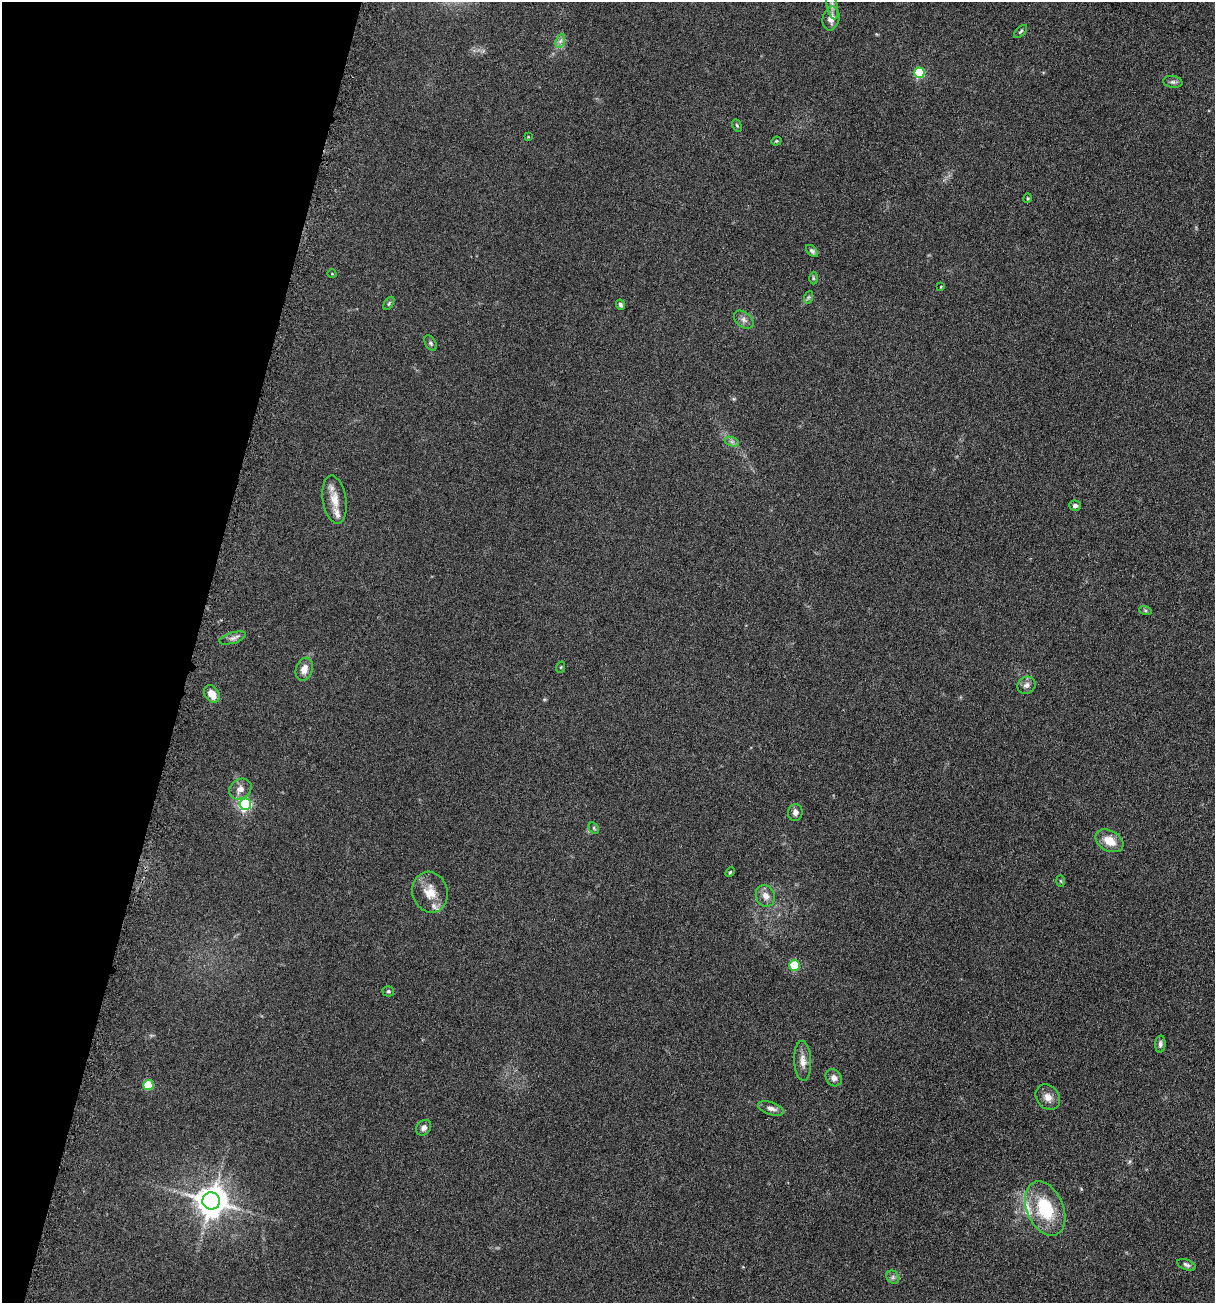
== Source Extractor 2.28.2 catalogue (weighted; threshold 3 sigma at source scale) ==
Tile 9 of 4 x 4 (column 1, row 3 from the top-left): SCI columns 781-1993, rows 1607-2907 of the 5918 x 5679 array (HDU 1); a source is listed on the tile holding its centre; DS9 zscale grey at full resolution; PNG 1217 x 1305 px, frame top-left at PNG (2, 2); each listed source drawn as its Kron ellipse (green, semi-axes under 4 px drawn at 4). Shown black and unused: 16% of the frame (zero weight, under 4 of 7 exposures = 19% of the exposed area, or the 3 px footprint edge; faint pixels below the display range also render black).
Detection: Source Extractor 2.28.2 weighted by HDU 2 'WHT'; one run over the whole footprint, this tile lists its part. Background 0.111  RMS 0.0057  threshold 0.0234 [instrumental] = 3 sigma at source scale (4.09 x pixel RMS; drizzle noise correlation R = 1.36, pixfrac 0.8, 0.05/0.05 arcsec/px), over >= 5 px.
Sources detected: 53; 3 inside a brighter listed object's ellipse — not listed separately; the other 50 listed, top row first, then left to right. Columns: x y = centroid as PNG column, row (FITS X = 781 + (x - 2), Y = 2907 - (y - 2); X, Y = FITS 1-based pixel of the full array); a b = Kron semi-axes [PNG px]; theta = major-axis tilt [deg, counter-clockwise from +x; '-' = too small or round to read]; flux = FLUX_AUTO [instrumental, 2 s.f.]
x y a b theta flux
832 5 15 5 -79 2.1
831 18 12 8 78 4
1021 31 8 3 45 0.74
560 41 7 4 70 1.4
919 73 5 5 - 35
1173 82 9 6 -8 1.5
737 125 6 4 -63 0.7
528 137 4 2 - 0.33
776 141 5 4 - 0.57
1028 198 5 3 - 0.48
812 251 7 4 -45 1.1
332 274 4 3 - 0.37
813 278 6 4 -89 0.66
941 287 4 2 - 0.34
809 297 6 4 71 0.81
389 303 7 3 55 0.73
620 305 5 4 - 1.2
744 320 11 7 -40 2.2
430 343 8 5 -59 0.98
732 442 7 4 -19 1.2
334 500 24 12 -81 7.7
1075 505 6 5 - 1.7
1145 610 6 4 -19 0.71
233 638 13 5 16 2
561 667 6 3 72 0.47
304 669 12 8 72 4
1026 685 9 8 - 2.3
212 694 9 7 -56 5.9
240 789 12 9 35 3.6
245 804 6 6 - 77
795 812 8 7 - 2.3
594 828 6 4 -61 0.74
1109 841 15 10 -29 7.9
730 872 5 3 - 0.52
1061 881 5 3 - 0.51
430 892 20 17 -73 9.1
765 896 11 9 -66 3.7
794 965 5 5 - 27
388 991 6 5 - 0.93
1160 1044 8 5 86 1.4
803 1061 20 8 -87 4.2
834 1078 9 7 -54 2.5
148 1085 5 5 - 22
1048 1097 14 11 -51 3.9
771 1108 13 6 -18 2.7
424 1128 8 7 - 2.4
211 1201 9 8 - 900
1045 1209 29 18 -67 27
1186 1265 10 5 -22 1.5
893 1277 7 6 - 1.3